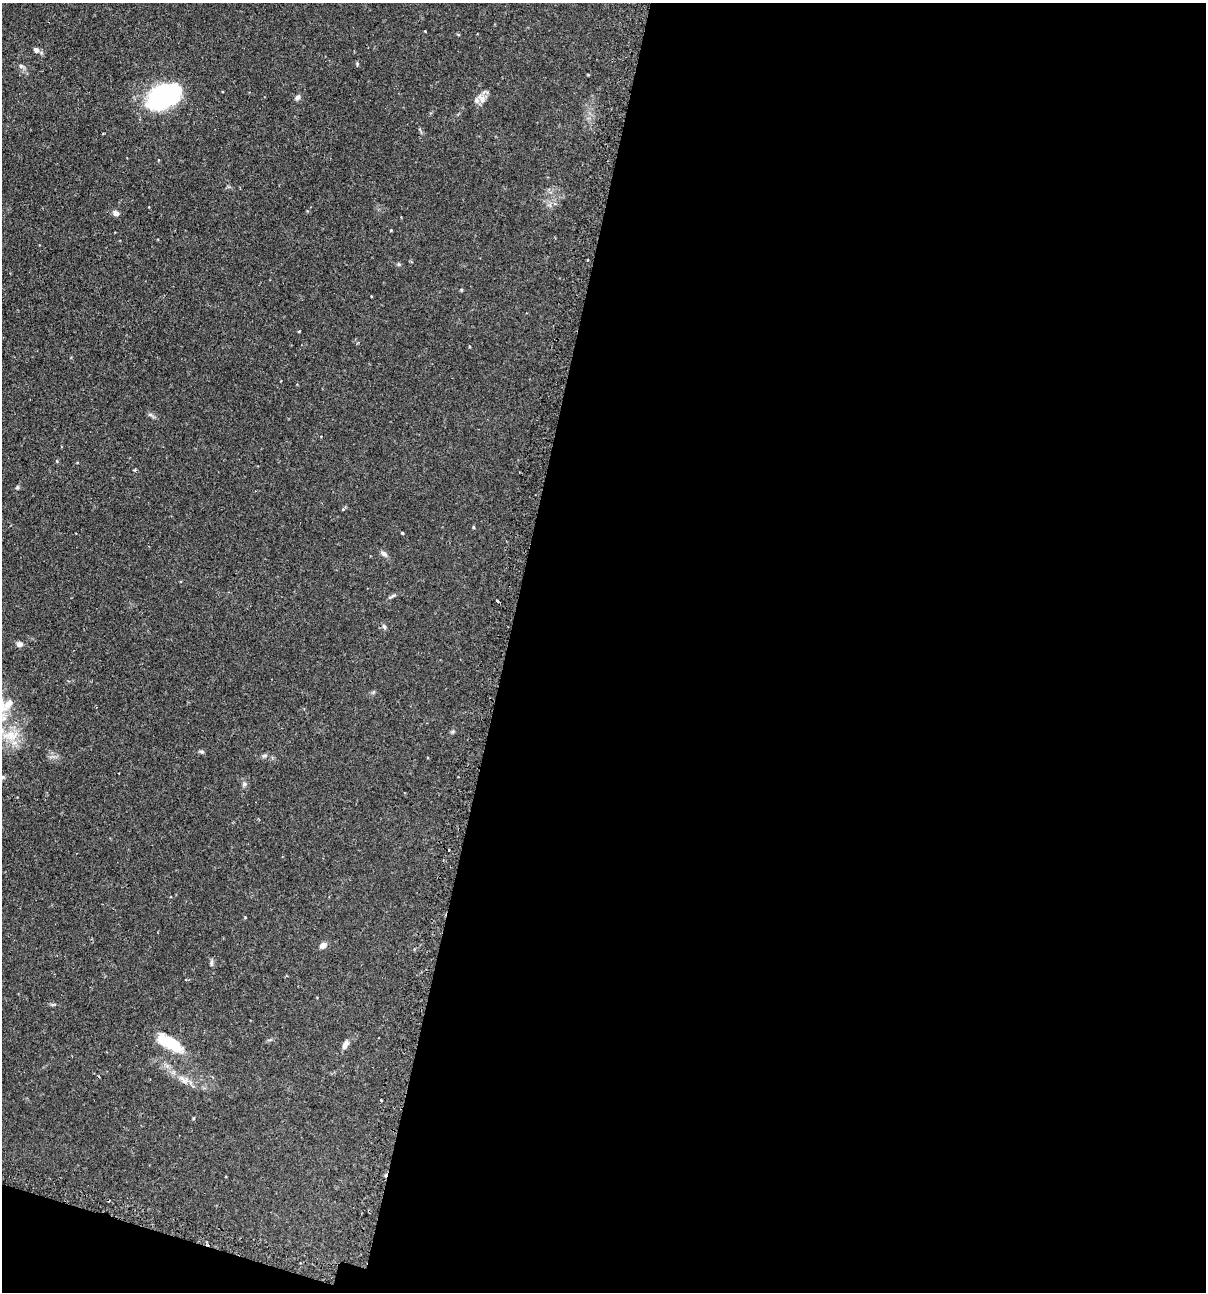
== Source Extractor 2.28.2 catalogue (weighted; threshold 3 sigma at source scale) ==
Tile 16 of 4 x 4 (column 4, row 4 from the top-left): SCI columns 3766-4969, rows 35-1324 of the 5247 x 5227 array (HDU 1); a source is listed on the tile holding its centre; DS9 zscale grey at full resolution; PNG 1208 x 1294 px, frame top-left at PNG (2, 3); no overlay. Shown black and unused: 59% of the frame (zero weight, under 2 of 3 exposures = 4% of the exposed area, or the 3 px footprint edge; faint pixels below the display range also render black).
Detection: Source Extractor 2.28.2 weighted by HDU 2 'WHT'; one run over the whole footprint, this tile lists its part. Background 0.115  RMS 0.0055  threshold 0.0248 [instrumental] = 3 sigma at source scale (4.5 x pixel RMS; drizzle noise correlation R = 1.50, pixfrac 1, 0.05/0.05 arcsec/px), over >= 5 px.
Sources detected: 35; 1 inside a brighter object's white glare — not listed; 1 inside a brighter listed object's ellipse — not listed separately; the other 33 listed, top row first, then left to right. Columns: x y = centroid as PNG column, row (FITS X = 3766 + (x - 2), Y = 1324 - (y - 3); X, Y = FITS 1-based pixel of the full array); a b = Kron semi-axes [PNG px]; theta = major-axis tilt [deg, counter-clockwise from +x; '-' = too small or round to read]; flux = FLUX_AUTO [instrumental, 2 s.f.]
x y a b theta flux
36 50 8 6 -48 2
21 66 6 6 - 1.1
297 97 7 6 - 1.5
164 99 33 20 11 66
482 99 13 8 -47 3.3
116 213 6 5 - 2.7
391 230 4 3 - 0.38
587 259 3 3 - 0.9
461 290 4 4 - 0.55
299 331 4 2 - 0.35
17 487 6 4 90 0.67
473 527 5 3 - 0.45
402 533 4 3 - 0.49
384 554 9 6 -32 1.6
392 596 12 2 30 0.98
497 601 3 3 - 3.3
384 627 7 5 -69 0.99
20 644 6 5 - 2.6
9 703 16 9 48 4.6
4 718 12 8 -59 4
10 736 28 13 5 12
202 751 8 4 -9 0.8
264 756 8 5 6 1.1
2 777 7 5 21 1.1
244 784 6 5 - 0.99
449 850 2 2 - 0.71
323 945 9 7 33 2.3
211 963 8 5 90 1.1
170 1043 28 11 -29 22
345 1045 10 6 60 2.9
181 1078 9 6 -23 2.3
381 1100 3 3 - 0.93
193 1118 4 3 - 0.46
Isophote crosses this tile's border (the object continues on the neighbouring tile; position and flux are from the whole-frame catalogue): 2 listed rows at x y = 10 736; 2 777